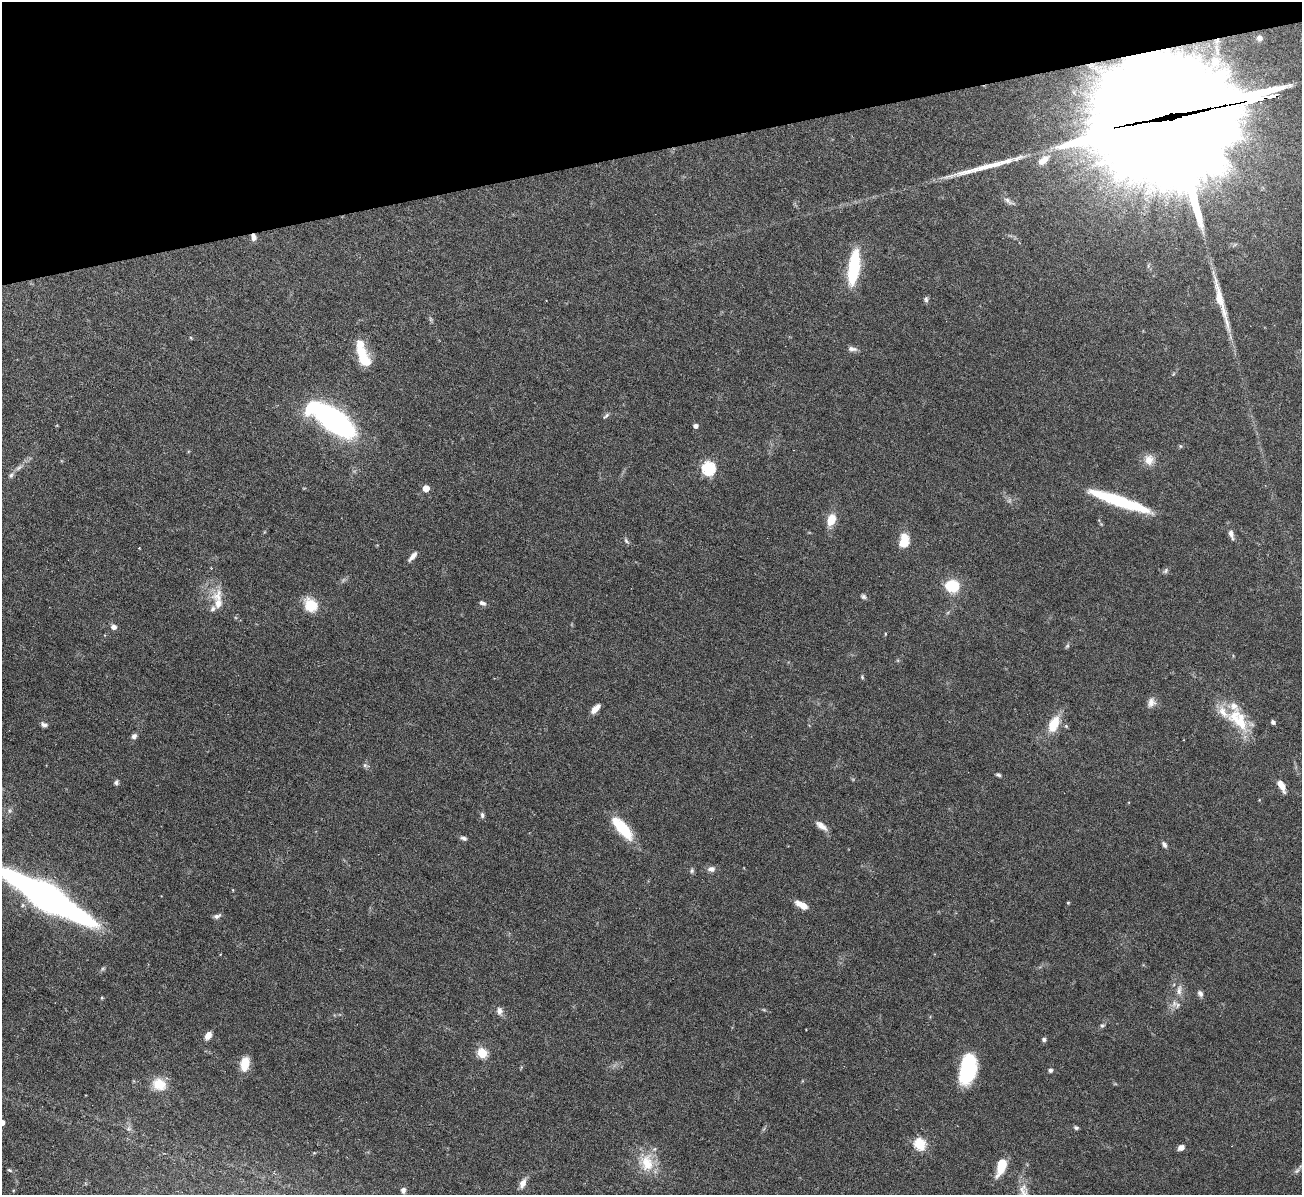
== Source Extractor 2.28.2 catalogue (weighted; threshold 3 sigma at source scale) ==
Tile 3 of 4 x 4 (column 3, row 1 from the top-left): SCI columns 2599-3898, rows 3725-4917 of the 5198 x 5182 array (HDU 1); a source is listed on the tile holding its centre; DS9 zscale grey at full resolution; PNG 1304 x 1197 px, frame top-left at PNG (2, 2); no overlay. Shown black and unused: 13% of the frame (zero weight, under 3 of 6 exposures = <1% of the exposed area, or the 3 px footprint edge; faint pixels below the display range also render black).
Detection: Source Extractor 2.28.2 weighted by HDU 2 'WHT'; one run over the whole footprint, this tile lists its part. Background 0.0886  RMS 0.0033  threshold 0.0136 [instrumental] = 3 sigma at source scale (4.09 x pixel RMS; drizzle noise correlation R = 1.36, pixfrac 0.8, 0.05/0.05 arcsec/px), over >= 5 px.
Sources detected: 101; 1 too faint to see at this stretch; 4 inside a brighter object's white glare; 3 long thin detections or spike segments (spike, bleed or trail) — not listed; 8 inside a brighter listed object's ellipse — not listed separately; the other 85 listed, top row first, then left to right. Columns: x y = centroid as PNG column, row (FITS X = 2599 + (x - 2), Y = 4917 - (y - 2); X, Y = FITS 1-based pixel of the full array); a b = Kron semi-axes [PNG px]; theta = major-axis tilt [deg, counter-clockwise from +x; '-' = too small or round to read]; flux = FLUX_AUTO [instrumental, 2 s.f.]
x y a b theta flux
1260 38 4 4 - 1.1
1173 124 73 50 10 6300
1043 160 16 8 39 4
1008 201 14 6 -41 1.3
253 237 8 6 -78 1.5
854 267 33 10 82 22
926 299 8 6 -87 0.76
852 349 12 6 -8 1.3
362 355 16 12 -38 5.6
1173 374 6 3 70 0.34
606 416 10 4 42 0.66
334 420 30 13 -37 120
695 426 4 4 - 1.2
1180 446 6 4 -89 0.38
1149 460 14 13 - 3.2
19 468 11 5 41 1.2
708 468 6 6 - 47
426 488 5 4 - 4.8
1120 501 64 10 -19 24
831 520 14 9 69 5.1
1231 534 15 7 -73 1.6
626 541 10 5 -52 0.69
904 541 16 10 83 6.1
139 548 2 2 - 0.21
413 556 12 5 49 1.8
1166 571 9 5 47 0.7
952 586 10 9 - 15
218 596 22 17 89 5.9
863 597 7 6 - 0.71
482 603 8 5 -28 1
311 605 18 14 -49 6.9
114 627 6 5 - 1.6
885 634 5 3 - 0.26
1067 646 8 4 54 0.5
862 677 6 4 -66 0.37
1151 702 13 10 67 2.1
595 709 11 6 46 2.7
1240 722 36 18 -70 11
1273 722 4 4 - 0.96
1054 724 21 11 64 7.1
44 725 8 5 -19 0.95
1066 726 6 4 -45 0.39
134 736 7 6 - 1.1
365 765 6 5 - 0.61
998 775 7 4 -22 0.58
116 782 6 6 - 0.8
1281 786 14 6 -63 3
10 811 8 5 83 0.75
482 815 7 5 -87 0.76
821 826 17 7 -37 2.2
622 828 29 11 -49 13
463 838 8 5 -11 0.84
1164 844 7 5 -58 0.98
711 869 9 7 -2 1.5
692 871 7 6 - 0.67
233 890 4 3 - 0.23
47 897 65 15 -30 250
1068 903 3 3 - 0.33
802 905 14 6 -28 3.5
217 916 10 5 22 1
1179 990 16 8 81 2.5
1200 993 8 6 -56 1.1
102 998 5 4 - 0.34
764 1010 6 4 -19 0.37
500 1011 12 8 -82 1.5
1102 1025 7 5 46 0.63
208 1035 8 6 60 2.5
1044 1039 5 5 - 0.75
482 1053 5 5 - 18
245 1064 16 9 80 5.2
968 1069 29 15 78 22
1050 1070 5 5 - 0.8
159 1084 18 15 -27 5.9
2 1122 4 4 - 1.8
1076 1127 6 4 -16 0.65
129 1129 7 6 - 0.88
920 1144 6 5 - 30
1181 1147 6 5 - 1.8
647 1162 25 20 -75 9.2
1001 1166 19 8 71 8.1
9 1170 7 4 -27 0.49
1297 1171 12 6 42 1.1
522 1183 13 7 67 2.2
403 1190 7 6 - 1.2
1023 1193 31 13 88 5.8
Overlapping masked pixels (flux is a lower limit): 2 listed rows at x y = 1173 124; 253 237
Isophote crosses this tile's border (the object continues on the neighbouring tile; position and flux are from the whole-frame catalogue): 4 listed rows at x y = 47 897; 2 1122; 1297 1171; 1023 1193